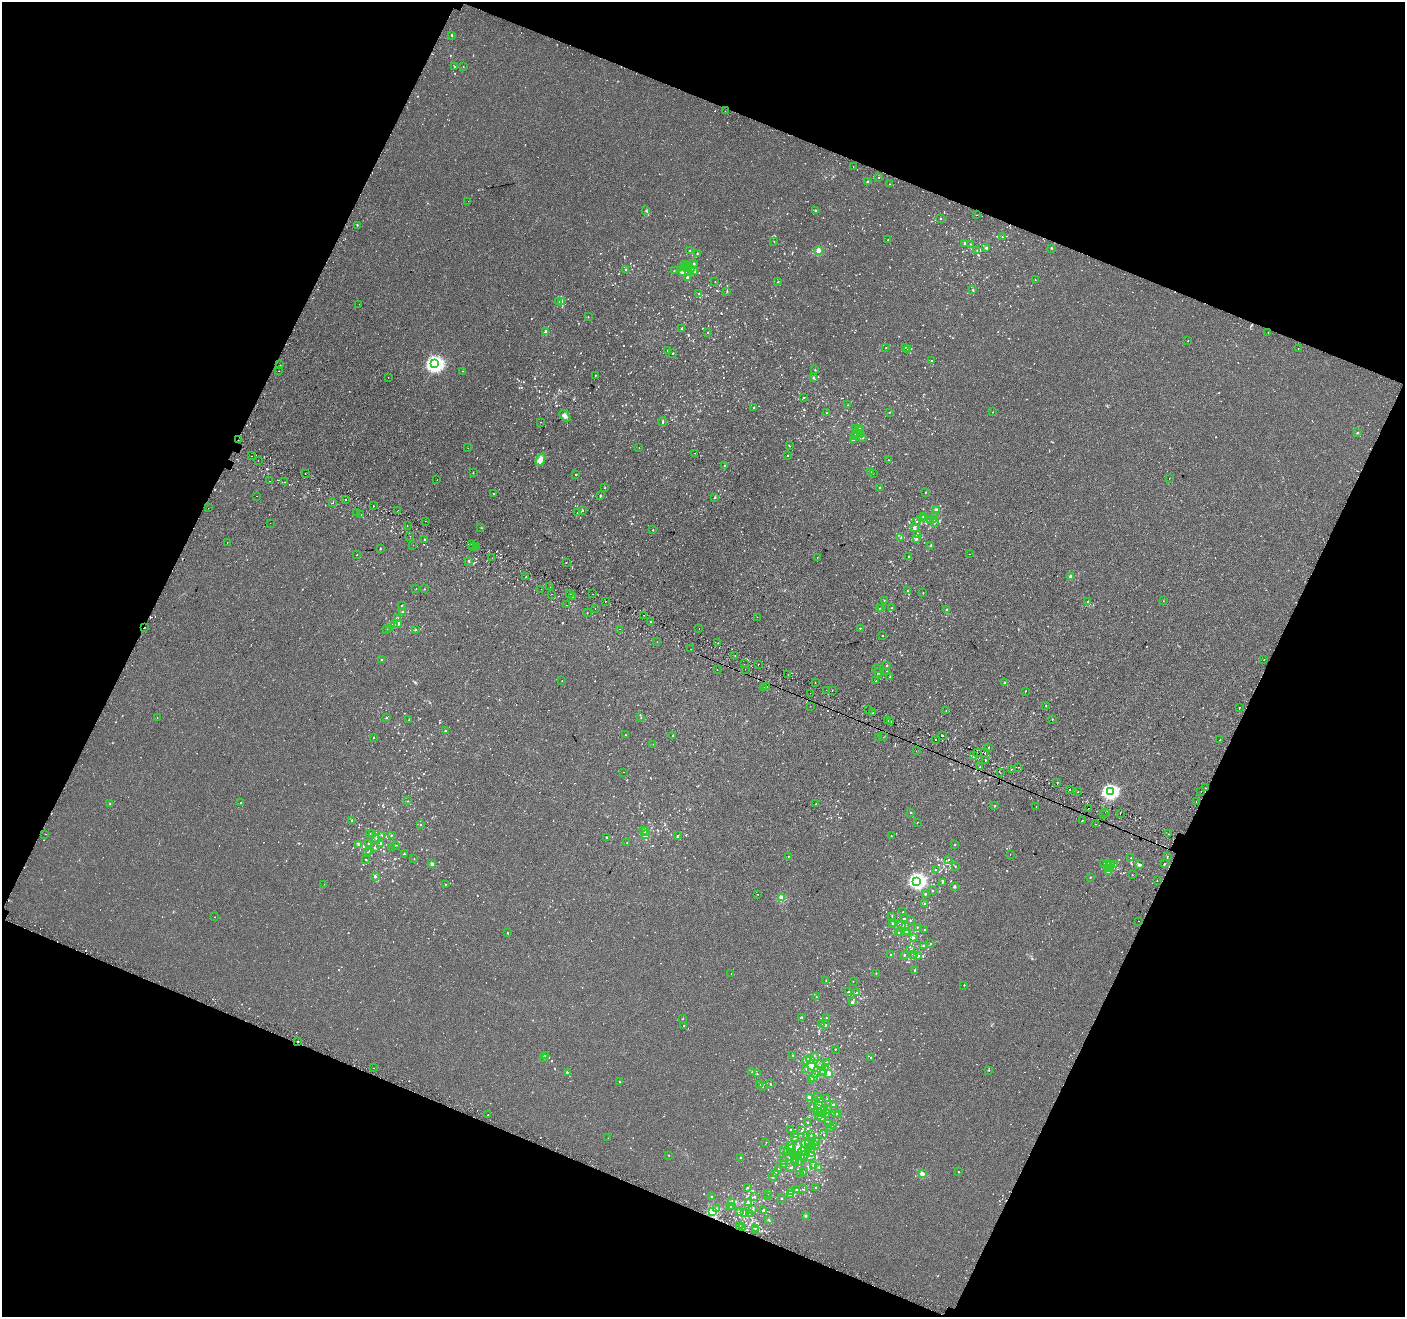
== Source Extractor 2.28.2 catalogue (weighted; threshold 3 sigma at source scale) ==
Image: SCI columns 57-5668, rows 259-5517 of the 5715 x 5844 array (HDU 1 of 3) = the unmasked area's bounding box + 8 px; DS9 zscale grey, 4 x 4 block average (1 PNG px = mean of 4 x 4 image px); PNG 1407 x 1319 px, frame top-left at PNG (2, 2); each listed source drawn as its Kron ellipse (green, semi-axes under 4 px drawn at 4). Shown black and unused: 43% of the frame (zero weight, under 2 of 3 exposures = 3% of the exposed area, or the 3 px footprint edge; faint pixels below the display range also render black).
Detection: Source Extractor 2.28.2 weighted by HDU 2 'WHT'. Background 5.43e-04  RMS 0.0031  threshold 0.0141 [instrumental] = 3 sigma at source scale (4.5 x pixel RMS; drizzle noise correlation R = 1.50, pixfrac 1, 0.0396/0.0396 arcsec/px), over >= 5 px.
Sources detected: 1803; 21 too faint to see at this stretch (4 x 4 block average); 1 inside a brighter object's white glare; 66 cosmic-ray / hot-pixel residue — neither listed nor drawn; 82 coinciding with a brighter row at this scale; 40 inside a brighter listed object's ellipse — not listed separately; of the other 1593, all 500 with FLUX_AUTO >= 1.01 (the completeness limit of this list) listed and drawn (1093 fainter detections not listed), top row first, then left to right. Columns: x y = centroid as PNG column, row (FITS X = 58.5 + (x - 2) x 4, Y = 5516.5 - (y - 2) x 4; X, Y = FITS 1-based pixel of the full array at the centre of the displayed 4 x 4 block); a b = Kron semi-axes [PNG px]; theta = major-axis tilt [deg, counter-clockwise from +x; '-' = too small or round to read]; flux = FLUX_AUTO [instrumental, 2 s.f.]
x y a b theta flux
452 35 2 2 - 3.2
463 66 2 2 - 1.1
454 67 2 2 - 1.3
725 111 2 2 - 3.3
853 167 2 2 - 1.1
879 178 2 2 - 1.2
868 182 2 2 - 7.2
890 184 2 2 - 1.3
468 201 2 2 - 1.3
815 210 2 2 - 2.6
646 211 3 2 - 1.2
977 215 2 2 - 1.6
941 218 2 2 - 2
357 225 2 2 - 1.9
1002 237 2 2 - 1.3
888 240 2 2 - 1.9
774 241 2 2 - 1.1
964 243 2 2 - 4.6
970 244 2 2 - 1.3
986 248 2 2 - 2.9
1051 248 2 2 - 3.5
818 250 2 2 - 49
977 250 2 2 - 1.5
690 251 2 2 - 1.8
697 253 2 2 - 1.4
685 264 2 2 - 3.8
694 264 2 2 - 4.7
684 267 5 2 - 3.4
686 269 2 2 - 12
690 269 4 3 - 8.4
625 270 2 2 - 2
674 271 2 2 - 1.6
682 272 2 2 - 4.3
695 272 2 2 - 2.2
688 273 2 2 - 1.4
688 278 2 2 - 6
1035 280 2 2 - 1.3
715 282 2 2 - 1.1
778 282 2 2 - 1.4
973 290 2 2 - 2
727 291 2 2 - 1.5
699 294 2 2 - 1.6
561 301 2 2 - 4.8
559 302 2 2 - 1.9
359 304 2 2 - 1.2
588 317 2 2 - 1.7
681 329 2 2 - 1.3
546 332 2 2 - 23
707 332 2 2 - 1.2
1268 332 2 2 - 1.1
1188 341 2 2 - 5.6
905 347 2 2 - 1.4
886 348 2 2 - 1.2
908 349 2 2 - 2.2
1298 349 2 2 - 1.9
668 350 2 2 - 2.3
673 353 2 2 - 1.2
931 360 2 2 - 1.5
435 364 3 3 - 510
280 365 2 2 - 1.4
815 370 2 2 - 1.3
278 371 2 2 - 1.8
463 371 2 2 - 1
595 375 2 2 - 1.9
388 378 2 2 - 1.3
813 378 2 2 - 3.7
803 398 2 2 - 1.1
848 405 2 2 - 1.4
754 407 2 2 - 1.7
993 412 2 2 - 1
826 413 2 2 - 1
889 413 2 2 - 1.1
565 416 6 3 -44 6
541 422 2 2 - 2
663 422 4 2 - 2.4
855 428 2 2 - 2.9
859 428 2 2 - 1.5
860 430 2 2 - 2.9
856 433 2 2 - 1.8
1357 433 2 2 - 5.2
860 434 2 2 - 3.4
855 436 2 2 - 4.5
863 438 2 2 - 1.2
238 440 2 2 - 6.6
853 440 2 2 - 3.7
789 446 2 2 - 1.7
468 448 2 2 - 1.8
639 448 2 2 - 1.4
695 453 2 2 - 2.2
788 455 2 2 - 1.4
252 456 2 2 - 1.2
258 460 2 2 - 1.4
540 460 6 3 64 14
888 460 2 2 - 1.6
724 465 2 2 - 1.2
870 472 2 2 - 1.5
305 473 2 2 - 2.3
473 473 2 2 - 1.7
873 473 2 2 - 1.2
576 475 2 2 - 3
1169 478 2 2 - 1.1
437 480 2 2 - 1
270 481 2 2 - 2
284 482 2 2 - 3.1
880 487 2 2 - 2.9
605 488 2 2 - 1.6
925 492 2 2 - 1.3
493 494 2 2 - 1.2
600 495 2 2 - 1.5
256 496 2 2 - 1.9
714 498 3 2 - 1.5
346 500 2 2 - 12
333 503 2 2 - 1.6
373 506 2 2 - 2.4
208 508 2 2 - 4.3
582 510 2 2 - 2.4
936 510 2 2 - 15
397 511 2 2 - 1.4
578 512 2 2 - 1.6
357 513 2 2 - 1.1
361 515 2 2 - 1.1
923 516 2 2 - 1.4
935 516 2 2 - 1.4
923 519 2 2 - 2.8
933 519 2 2 - 9.3
425 521 2 2 - 6.6
917 521 2 2 - 1.4
931 521 3 2 - 1.9
270 523 2 2 - 1.1
934 523 2 2 - 1.5
407 526 2 2 - 1.2
481 527 2 2 - 1.7
915 527 2 2 - 2.9
653 530 2 2 - 2.4
917 534 2 2 - 6.1
410 536 2 2 - 1.1
901 538 2 2 - 2.4
424 539 2 2 - 1.1
916 539 2 2 - 2.8
227 542 2 2 - 1.1
471 544 2 2 - 1.5
413 545 2 2 - 1.1
931 545 2 2 - 2.2
474 546 2 2 - 1.6
476 546 2 2 - 2.4
380 548 2 2 - 2.4
969 554 2 2 - 1.6
356 555 2 2 - 2.8
909 557 2 2 - 3.6
492 558 2 2 - 1
817 558 2 2 - 1.6
468 561 2 2 - 3.1
566 563 2 2 - 1.4
526 577 2 2 - 1
1071 577 2 2 - 23
550 587 2 2 - 1.5
416 589 2 2 - 1.1
424 589 2 2 - 1.4
541 589 2 2 - 1
907 591 2 2 - 1
923 593 2 2 - 1.5
551 594 2 2 - 1.1
570 594 2 2 - 2.8
593 594 2 2 - 1.7
572 597 2 2 - 1.2
884 600 2 2 - 1.1
605 601 2 2 - 3.9
1088 601 2 2 - 1.3
1163 601 2 2 - 1.4
402 605 2 2 - 1.6
567 605 2 2 - 1
879 608 2 2 - 1.1
892 608 2 2 - 1.2
595 609 2 2 - 2.1
882 609 2 2 - 1.3
947 610 2 2 - 1.5
402 612 2 2 - 1.8
587 613 2 2 - 1.2
644 615 2 2 - 2.7
757 617 2 2 - 1.4
397 619 3 2 - 3.1
651 622 2 2 - 3.7
398 624 2 2 - 4.3
394 625 2 2 - 2.2
145 627 2 2 - 1.2
390 628 2 2 - 2.3
860 628 2 2 - 5
415 629 2 2 - 2.4
620 629 2 2 - 1.2
699 629 2 2 - 1.4
387 630 2 2 - 2.5
882 636 2 2 - 2.7
657 641 2 2 - 1.3
718 643 2 2 - 1.6
691 649 2 2 - 2
735 656 2 2 - 7.6
382 660 2 2 - 4.3
1264 660 2 2 - 1.8
744 664 2 2 - 2.5
758 664 2 2 - 11
886 665 2 2 - 2
877 668 2 2 - 1.5
745 669 2 2 - 1.7
717 670 2 2 - 2.2
887 672 2 2 - 2
879 673 2 2 - 1.7
788 674 2 2 - 1.7
878 675 2 2 - 1.1
890 677 2 2 - 1.2
562 681 2 2 - 1.7
876 681 2 2 - 2.5
815 682 2 2 - 1.3
1004 682 2 2 - 4.4
766 686 2 2 - 2.9
764 688 2 2 - 1.2
826 690 2 2 - 1.4
832 690 2 2 - 4.8
1025 691 2 2 - 1.6
810 693 2 2 - 1.7
810 706 2 2 - 1.7
1046 706 2 2 - 2.1
1239 707 2 2 - 1
869 710 2 2 - 4.2
946 711 2 2 - 1.1
873 713 2 2 - 1.2
157 717 2 2 - 1.1
386 718 2 2 - 1.6
641 718 2 2 - 1
409 719 2 2 - 1.1
1052 719 2 2 - 1.5
888 720 2 2 - 42
891 721 2 2 - 14
445 731 2 2 - 4.3
625 735 2 2 - 2.5
673 736 2 2 - 1
943 736 2 2 - 2.4
373 737 2 2 - 1.1
883 737 2 2 - 1.1
879 738 2 2 - 1.1
936 739 2 2 - 1
1220 740 2 2 - 1
653 744 2 2 - 1.2
988 748 2 2 - 1
916 751 2 2 - 1.4
977 752 2 2 - 1.8
985 753 2 2 - 8.3
973 756 2 2 - 1.3
985 761 2 2 - 1.9
980 767 2 2 - 1
1019 767 2 2 - 2.9
1011 769 2 2 - 9
624 772 2 2 - 1.1
1000 773 2 2 - 1.8
1057 782 2 2 - 2.3
1205 788 2 2 - 2.4
1070 790 2 2 - 3.1
1110 791 3 2 - 370
1201 791 2 2 - 8.5
1077 792 2 2 - 4.5
408 801 2 2 - 1.2
1196 801 2 2 - 3
241 803 2 2 - 2
110 804 2 2 - 1.5
816 804 2 2 - 4.2
995 806 2 2 - 1.7
1036 806 2 2 - 1.4
1088 808 2 2 - 1.5
911 812 2 2 - 1.2
1106 812 2 2 - 1.7
1120 813 2 2 - 3
1104 815 2 2 - 2.9
352 820 2 2 - 1.9
1082 820 2 2 - 2.4
917 822 2 2 - 1.1
420 824 2 2 - 2.3
1095 824 2 2 - 1.5
643 830 2 2 - 1.3
646 831 3 2 - 2.8
369 833 2 2 - 1.4
372 833 2 2 - 2.4
45 834 2 2 - 2.4
1168 834 2 2 - 4.7
382 835 2 2 - 1.1
392 835 2 2 - 1.7
646 835 2 2 - 9.4
677 836 2 2 - 1.5
891 836 2 2 - 1.1
607 837 2 2 - 6
377 839 2 2 - 1.3
627 842 2 2 - 1.2
368 843 2 2 - 2.1
381 843 3 2 - 1.9
359 844 2 2 - 8
395 845 2 2 - 1.2
955 845 2 2 - 1.7
392 847 2 2 - 1.1
374 848 2 2 - 3.9
370 850 2 2 - 2.8
368 852 2 2 - 1.2
404 854 2 2 - 2.5
1010 854 2 2 - 1.1
789 856 2 2 - 1.1
1167 856 2 2 - 1.4
1131 858 2 2 - 2
366 859 2 2 - 1.5
414 859 2 2 - 1.2
949 860 2 2 - 1.5
1103 863 2 2 - 1.3
1108 863 2 2 - 1.1
432 864 2 2 - 17
1164 864 2 2 - 1.3
1115 865 2 2 - 3.5
1140 865 2 2 - 7.1
955 866 2 2 - 1.8
1110 866 2 2 - 1.3
1111 869 3 2 - 2.3
935 870 2 2 - 1.1
1108 871 2 2 - 6.6
1132 875 2 2 - 1
375 876 2 2 - 6.6
1090 877 2 2 - 1.4
917 881 3 3 - 430
1157 881 2 2 - 1.1
942 882 2 2 - 1.2
324 884 2 2 - 1.8
445 884 2 2 - 1.6
954 886 2 2 - 10
932 891 2 2 - 2.2
758 894 2 2 - 1.1
925 894 2 2 - 4.7
781 898 2 2 - 52
925 903 2 2 - 3.5
903 912 2 2 - 1.1
214 917 2 2 - 1.2
892 917 2 2 - 1.1
904 919 2 2 - 1.2
910 920 2 2 - 2.3
1138 921 2 2 - 4.9
894 923 2 2 - 1.6
893 925 2 2 - 2.2
902 925 2 2 - 1.2
906 927 2 2 - 1.7
917 927 2 2 - 1.8
924 929 2 2 - 1.4
906 931 2 2 - 3.9
901 932 2 2 - 1.3
507 933 2 2 - 1.2
899 933 2 2 - 1.5
908 933 2 2 - 1.4
913 938 2 2 - 4.1
930 943 2 2 - 1
923 945 2 2 - 1.2
911 949 3 2 - 1.5
891 954 2 2 - 2.9
904 955 2 2 - 2.8
913 955 2 2 - 2.3
918 956 3 2 - 3.8
915 971 2 2 - 3
876 973 2 2 - 1.5
731 974 2 2 - 4.6
826 980 2 2 - 1.8
853 981 2 2 - 1.1
964 985 2 2 - 1.8
848 992 3 2 - 1.2
857 993 3 2 - 2.8
816 997 2 2 - 1.4
852 1002 2 2 - 2
802 1017 2 2 - 1.1
826 1018 2 2 - 1.4
682 1019 2 2 - 1
821 1024 2 2 - 1.5
825 1025 2 2 - 6.4
684 1026 2 2 - 1.5
298 1042 2 2 - 3.2
835 1049 2 2 - 1.3
793 1055 2 2 - 2.1
545 1056 2 2 - 1.1
814 1056 3 2 - 1.5
543 1057 2 2 - 3.2
871 1057 2 2 - 2.2
810 1059 5 3 - 5.4
807 1060 3 2 - 3.4
826 1063 2 2 - 1.4
811 1065 5 4 - 16
821 1066 5 3 - 5.3
825 1067 2 2 - 1
373 1068 2 2 - 6
806 1069 2 2 - 1.9
821 1070 2 2 - 4
989 1070 2 2 - 1.6
567 1072 2 2 - 4.9
752 1072 2 2 - 1.3
824 1073 2 2 - 3.8
757 1074 2 2 - 1.8
829 1074 2 2 - 30
816 1075 3 2 - 2
814 1077 2 2 - 1
812 1079 3 2 - 5.7
619 1081 2 2 - 1.5
759 1084 2 2 - 2.8
770 1084 2 2 - 2
763 1086 2 2 - 1.2
818 1096 2 2 - 2.4
810 1097 2 2 - 15
827 1099 2 2 - 1.1
820 1100 2 2 - 1.7
819 1105 3 2 - 5.6
833 1105 2 2 - 9.1
812 1106 2 2 - 1.6
817 1108 2 2 - 23
824 1108 3 2 - 10
827 1110 2 2 - 6
817 1112 2 2 - 3.2
822 1112 5 3 - 6.9
826 1113 5 3 - 4.5
836 1114 2 2 - 1.5
838 1114 2 2 - 4.2
488 1115 2 2 - 1.3
819 1116 2 2 - 4.8
822 1118 2 2 - 7.5
808 1123 2 2 - 1.8
829 1124 2 2 - 2
833 1125 2 2 - 1.8
830 1128 2 2 - 1.5
790 1129 2 2 - 3.4
802 1131 2 2 - 1.3
810 1134 3 2 - 4.3
795 1135 2 2 - 1
806 1135 3 2 - 1.3
824 1135 2 2 - 1.6
811 1137 2 2 - 1.3
608 1138 2 2 - 1.1
794 1138 2 2 - 1.1
816 1141 2 2 - 2.4
766 1142 2 2 - 1.1
805 1143 5 3 - 7
809 1143 3 2 - 1.4
790 1146 2 2 - 3.2
813 1146 2 2 - 2.7
816 1146 3 2 - 1.5
809 1147 2 2 - 1.3
791 1148 3 2 - 2.9
797 1148 7 4 67 13
812 1149 3 2 - 1.9
783 1150 2 2 - 1.3
804 1151 6 4 1 14
788 1152 2 2 - 1.9
810 1153 3 2 - 1.8
792 1154 2 2 - 2.3
669 1155 2 2 - 1.4
794 1155 2 2 - 2.1
799 1156 2 2 - 9.7
803 1156 4 2 - 5.3
810 1156 6 3 1 5.1
741 1157 2 2 - 2.8
789 1157 3 2 - 1.8
804 1159 3 2 - 2.6
795 1160 2 2 - 1.2
783 1161 2 2 - 1.3
799 1162 2 2 - 1.1
796 1163 2 2 - 1.2
783 1164 2 2 - 3.9
814 1166 2 2 - 6.3
791 1167 2 2 - 2.7
819 1167 2 2 - 2.3
779 1169 2 2 - 1.2
804 1172 2 2 - 1.5
959 1172 2 2 - 1.5
775 1173 2 2 - 2
800 1174 2 2 - 1
922 1174 2 2 - 32
773 1177 2 2 - 2.8
815 1187 2 2 - 1.9
747 1188 2 2 - 2.3
803 1189 2 2 - 1.3
797 1190 2 2 - 3.4
791 1192 2 2 - 1.2
768 1193 2 2 - 1.2
790 1195 2 2 - 4.6
711 1196 2 2 - 3
754 1197 2 2 - 1.7
768 1197 3 2 - 2
781 1198 2 2 - 2.6
732 1203 3 3 - 6.6
748 1203 3 2 - 3.3
732 1206 2 2 - 8.8
730 1207 2 2 - 1.4
716 1209 2 2 - 1.2
753 1209 2 2 - 1.7
764 1210 2 2 - 2.6
713 1211 2 2 - 120
739 1211 2 2 - 2.7
744 1212 3 2 - 5.3
749 1213 2 2 - 1.2
806 1216 2 2 - 8.5
769 1220 2 2 - 2.5
740 1225 2 2 - 1.2
742 1228 2 2 - 2
755 1228 2 2 - 1.8
756 1231 2 2 - 2.1
Overlapping masked pixels (flux is a lower limit): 3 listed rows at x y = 238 440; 145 627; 298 1042
Diffuse or blended objects may show on this block-average render without a row.